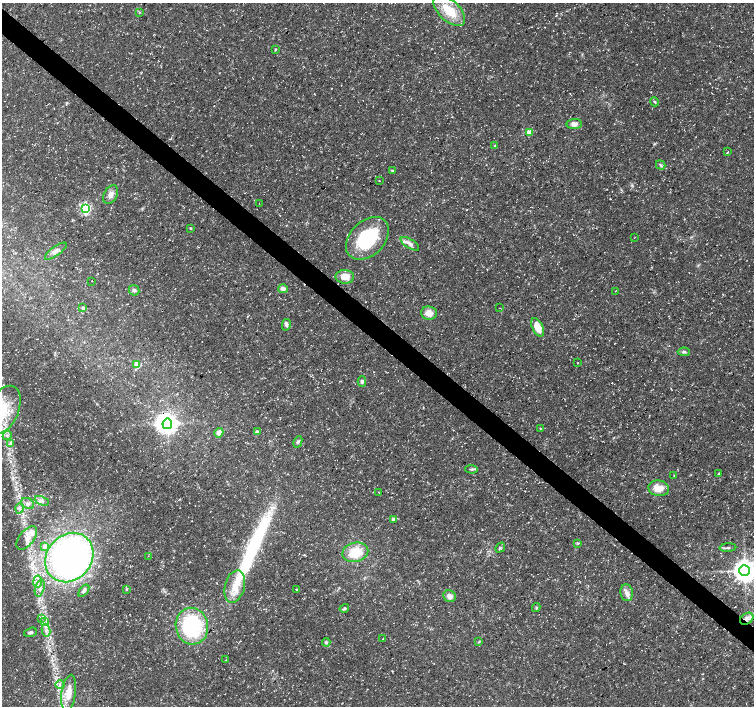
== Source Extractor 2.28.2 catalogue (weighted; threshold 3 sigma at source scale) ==
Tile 11 of 4 x 4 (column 3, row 3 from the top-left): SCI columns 3012-4514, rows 1641-3047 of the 6016 x 6028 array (HDU 1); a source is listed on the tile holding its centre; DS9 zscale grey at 2 x 2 block average (1 PNG px = mean of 2 x 2 image px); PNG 756 x 708 px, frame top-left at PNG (2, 3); each listed source drawn as its Kron ellipse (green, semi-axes under 4 px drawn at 4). Shown black and unused: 4% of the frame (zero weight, under 3 of 5 exposures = <1% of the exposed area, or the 3 px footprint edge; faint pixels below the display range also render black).
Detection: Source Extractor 2.28.2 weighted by HDU 2 'WHT'; one run over the whole footprint, this tile lists its part. Background 0.0309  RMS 0.0024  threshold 0.0109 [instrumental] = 3 sigma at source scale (4.5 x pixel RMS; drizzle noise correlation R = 1.50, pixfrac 1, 0.0396/0.0396 arcsec/px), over >= 5 px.
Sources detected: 89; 1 inside a brighter object's white glare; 2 cosmic-ray / hot-pixel residue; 1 long thin detection or spike segment (spike, bleed or trail) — neither listed nor drawn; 4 inside a brighter listed object's ellipse — not listed separately; the other 81 listed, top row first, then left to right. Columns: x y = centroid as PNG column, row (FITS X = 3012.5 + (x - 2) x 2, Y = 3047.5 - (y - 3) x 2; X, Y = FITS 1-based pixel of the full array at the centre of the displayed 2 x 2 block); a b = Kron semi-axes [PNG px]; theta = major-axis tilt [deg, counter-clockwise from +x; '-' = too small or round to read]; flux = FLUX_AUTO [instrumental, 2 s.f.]
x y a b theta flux
449 11 19 10 -43 15
140 12 3 3 - 0.46
275 49 3 2 - 0.7
654 102 4 3 - 0.75
574 124 8 5 4 3.4
529 133 3 3 - 9
495 146 4 3 - 0.55
728 152 3 2 - 0.45
661 165 5 3 - 0.87
392 171 4 3 - 0.6
379 181 2 2 - 0.43
111 194 10 6 61 3.4
259 203 2 2 - 0.18
86 208 4 4 - 84
190 228 3 3 - 0.65
634 237 2 2 - 0.2
367 238 25 17 45 38
410 244 10 4 -32 2.7
56 251 13 4 36 2.8
345 277 9 7 -1 6
92 281 2 2 - 1
283 289 5 4 - 2.3
134 290 6 5 - 1.6
615 291 2 2 - 0.21
83 308 4 4 - 1.3
500 308 2 2 - 0.21
429 313 8 7 - 5.3
286 325 6 4 77 1.3
538 327 10 5 -65 8.4
684 352 6 4 -4 1.3
578 363 2 2 - 0.29
137 365 3 3 - 9.2
362 382 5 4 - 1.4
4 410 25 15 67 20
167 424 5 4 - 340
540 428 2 2 - 0.27
257 432 4 4 - 1.6
219 433 5 4 - 3
7 435 5 3 - 1.2
298 442 6 4 64 1.2
11 443 4 2 - 0.68
471 469 6 3 -4 0.95
719 473 2 2 - 0.28
674 475 3 2 - 0.36
659 488 10 8 -10 7.3
379 492 3 2 - 0.22
42 501 7 3 -22 1.4
28 504 7 5 -31 2.2
20 508 5 4 - 1.5
393 519 3 3 - 1.4
27 538 14 7 52 5.1
578 543 4 3 - 0.62
45 546 4 4 - 2.5
500 548 5 2 - 0.57
728 548 8 3 3 1.1
355 552 13 9 13 15
148 556 2 2 - 0.2
69 558 26 22 50 250
744 570 5 5 - 580
38 581 6 4 82 2.1
235 586 16 10 74 9.8
40 588 8 4 73 2.3
127 589 4 3 - 0.57
297 590 4 3 - 0.56
84 591 7 4 53 1.6
627 593 8 6 -83 2.9
450 596 6 5 - 3.2
536 607 4 3 - 0.74
344 608 5 4 - 0.88
42 618 3 2 - 0.43
747 619 7 5 35 2.8
44 621 3 2 - 0.63
192 626 18 16 -77 54
46 630 6 4 -79 2
30 632 7 4 17 1.2
383 639 3 2 - 0.29
479 641 4 2 - 0.52
326 642 4 4 - 0.93
225 660 3 2 - 0.24
60 684 4 3 - 1.1
69 693 18 7 81 8.3
Overlapping masked pixels (flux is a lower limit): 1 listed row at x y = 747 619
Isophote crosses this tile's border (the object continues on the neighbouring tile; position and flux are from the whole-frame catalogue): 2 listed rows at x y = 4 410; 744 570
Diffuse or blended objects may show on this block-average render without a row.